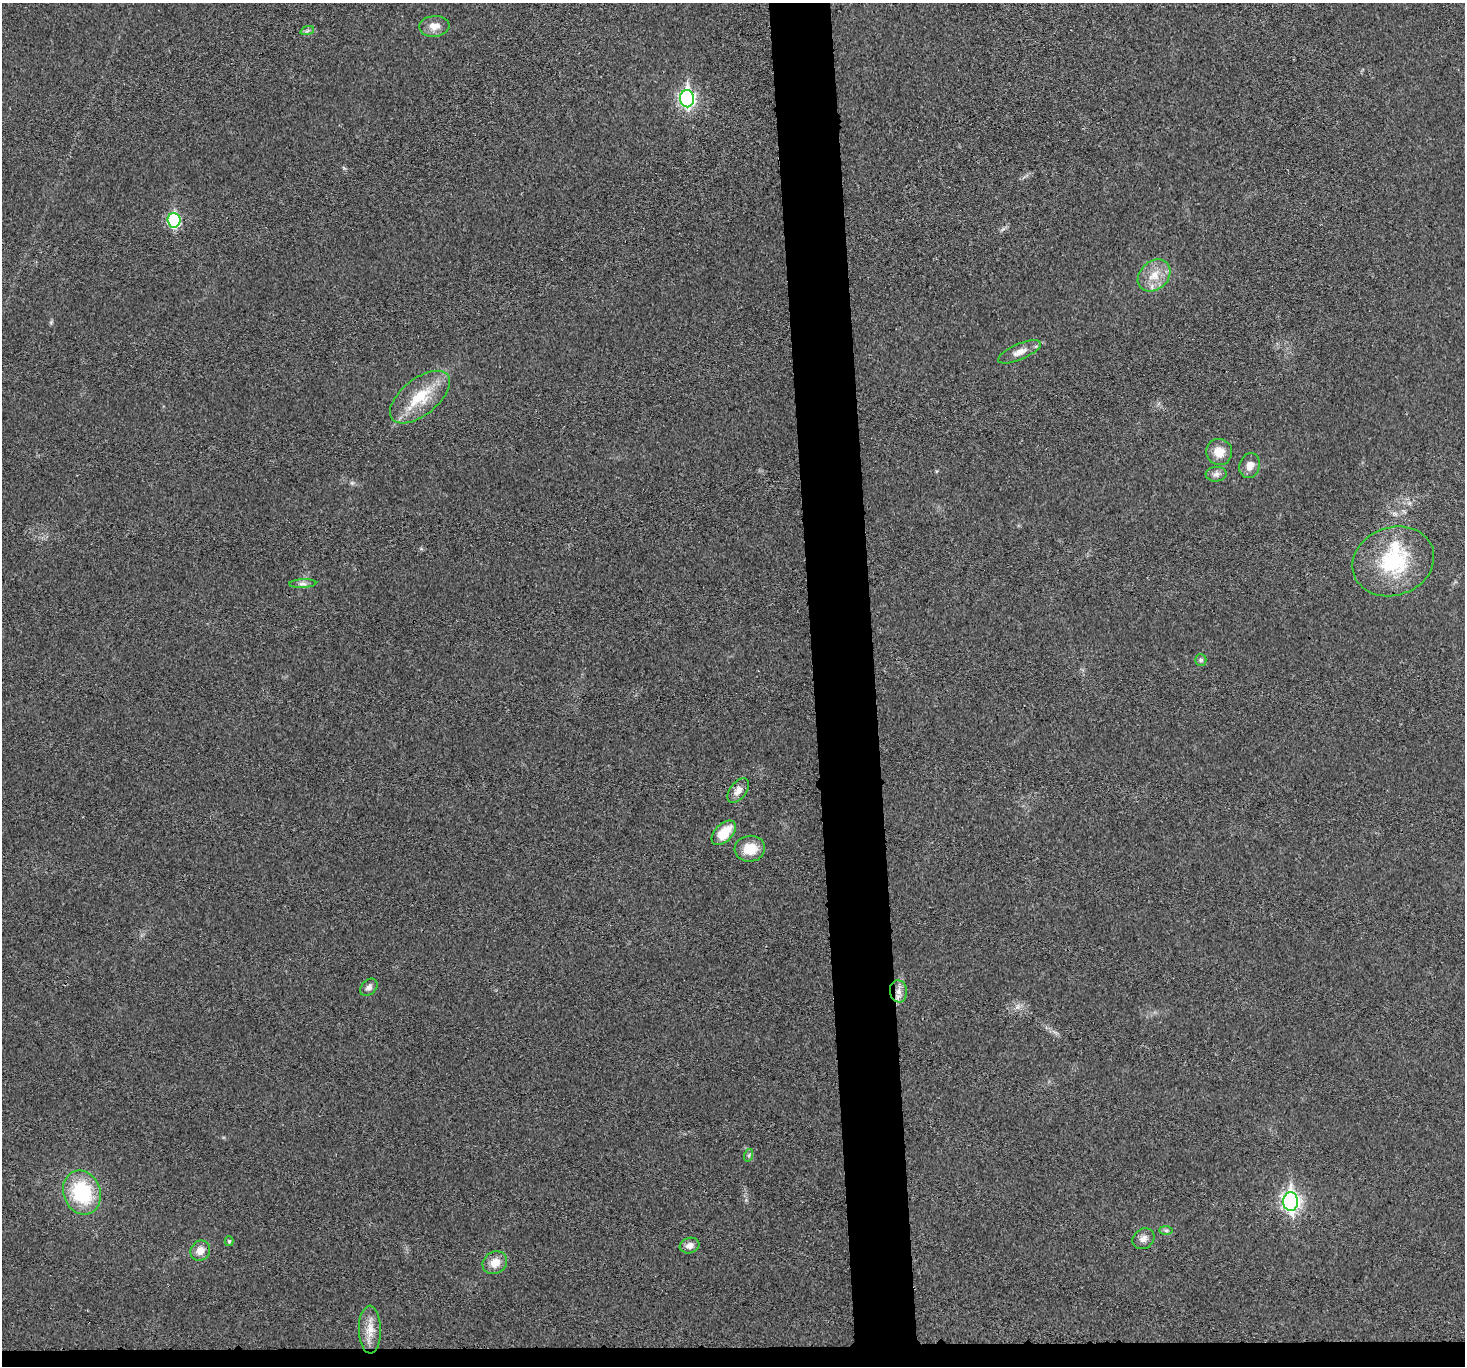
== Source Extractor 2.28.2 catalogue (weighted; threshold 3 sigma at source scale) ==
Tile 8 of 3 x 3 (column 2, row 3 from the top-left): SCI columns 1464-2926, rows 132-1495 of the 4390 x 4373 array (HDU 1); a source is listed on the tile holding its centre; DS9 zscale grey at full resolution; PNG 1467 x 1368 px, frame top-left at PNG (2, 3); each listed source drawn as its Kron ellipse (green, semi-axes under 4 px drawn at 4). Shown black and unused: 6% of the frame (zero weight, under 3 of 4 exposures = <1% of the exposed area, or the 3 px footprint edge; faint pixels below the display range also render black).
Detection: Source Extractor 2.28.2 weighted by HDU 2 'WHT'; one run over the whole footprint, this tile lists its part. Background 0.0199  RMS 0.006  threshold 0.0269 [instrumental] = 3 sigma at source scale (4.5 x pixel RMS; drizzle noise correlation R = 1.50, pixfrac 1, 0.05/0.05 arcsec/px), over >= 5 px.
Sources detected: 30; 1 cosmic-ray / hot-pixel residue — neither listed nor drawn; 1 inside a brighter listed object's ellipse — not listed separately; the other 28 listed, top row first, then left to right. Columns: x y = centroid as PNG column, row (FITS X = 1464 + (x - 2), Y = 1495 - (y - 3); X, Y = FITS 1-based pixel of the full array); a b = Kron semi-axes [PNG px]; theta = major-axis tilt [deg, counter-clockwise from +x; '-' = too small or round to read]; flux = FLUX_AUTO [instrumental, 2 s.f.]
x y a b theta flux
434 26 15 10 4 5.7
307 31 7 4 19 1.1
687 99 8 7 - 160
174 220 7 6 - 65
1154 275 18 14 43 10
1019 352 23 8 23 5.6
420 397 35 18 39 23
1219 452 13 13 - 8
1250 466 13 10 72 5
1216 474 10 7 4 2.5
1393 561 42 34 20 49
303 584 13 4 3 1.9
1201 660 6 5 - 1.1
738 790 14 8 52 4.4
724 833 15 8 45 15
750 849 15 13 7 12
369 987 10 7 45 2.4
898 991 11 8 -82 4
749 1155 6 4 72 0.86
82 1192 22 18 -68 42
1291 1201 9 7 -88 220
1166 1230 7 4 0 1.3
1143 1239 11 9 38 3.4
229 1241 5 4 - 0.96
689 1245 10 7 18 3.6
200 1251 10 9 - 5.5
495 1263 13 11 31 7.2
370 1330 24 11 -89 8.7